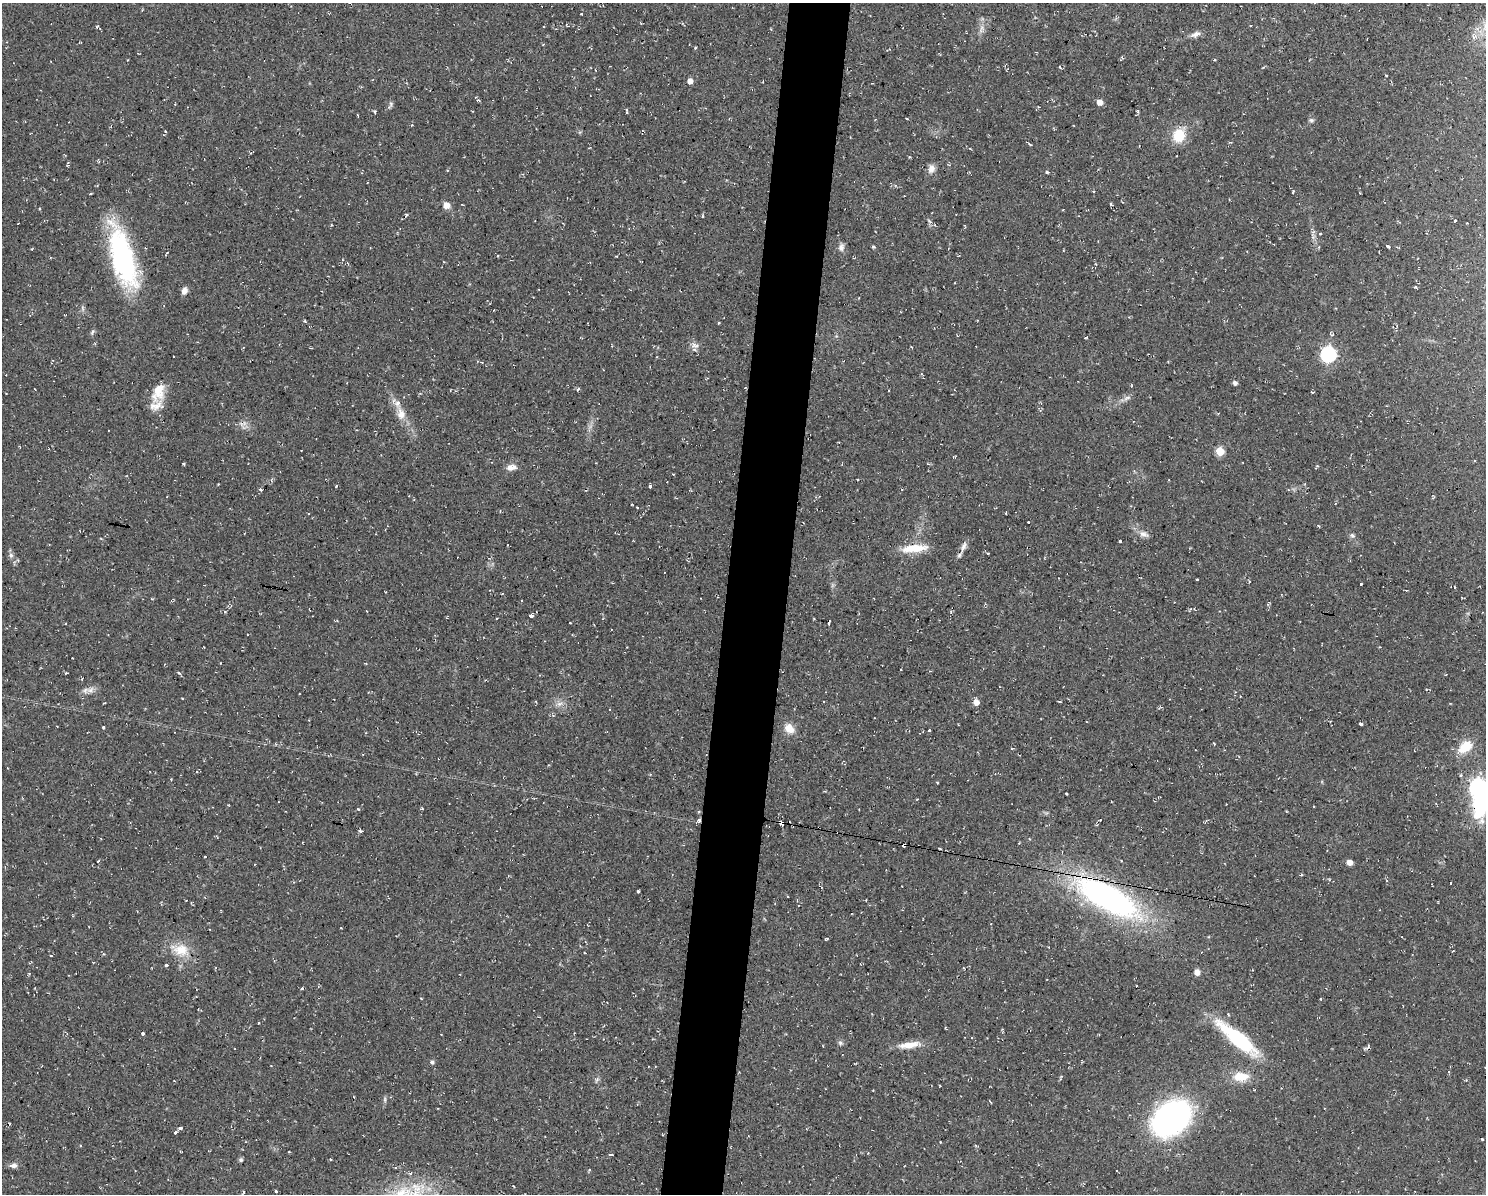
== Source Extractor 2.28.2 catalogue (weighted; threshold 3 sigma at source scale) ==
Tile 8 of 3 x 4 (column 2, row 3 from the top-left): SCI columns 1597-3080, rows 1193-2384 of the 4791 x 4769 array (HDU 1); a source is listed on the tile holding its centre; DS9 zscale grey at full resolution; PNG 1488 x 1196 px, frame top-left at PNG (2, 3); no overlay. Shown black and unused: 4% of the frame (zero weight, under 2 of 3 exposures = <1% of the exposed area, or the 3 px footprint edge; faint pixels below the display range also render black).
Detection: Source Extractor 2.28.2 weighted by HDU 2 'WHT'; one run over the whole footprint, this tile lists its part. Background 0.0769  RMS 0.0099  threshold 0.0448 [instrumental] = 3 sigma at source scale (4.5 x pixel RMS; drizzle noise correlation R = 1.50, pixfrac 1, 0.05/0.05 arcsec/px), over >= 5 px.
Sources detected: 137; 1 inside a brighter object's white glare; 10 cosmic-ray / hot-pixel residue — not listed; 4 inside a brighter listed object's ellipse — not listed separately; the other 122 listed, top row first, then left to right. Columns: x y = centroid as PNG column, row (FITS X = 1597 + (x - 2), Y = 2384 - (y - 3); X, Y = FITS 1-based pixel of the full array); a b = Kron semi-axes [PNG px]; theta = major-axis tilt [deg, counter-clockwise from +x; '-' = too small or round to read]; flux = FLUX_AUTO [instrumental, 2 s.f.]
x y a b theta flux
581 14 2 2 - 0.86
567 25 5 2 - 0.59
97 26 5 3 - 0.97
981 29 13 4 74 4.2
1195 34 13 7 19 4.7
1474 37 10 5 44 3.9
695 48 3 3 - 0.94
1122 57 5 4 - 1.3
1060 67 5 3 - 0.85
1386 75 3 2 - 1
690 81 5 4 - 7.6
1100 102 5 4 - 8.7
390 105 11 4 70 2.1
907 119 3 2 - 2.9
1311 120 7 5 -1 1.9
1179 135 17 14 75 22
931 169 11 9 79 5.6
1047 172 3 3 - 1.8
91 193 4 3 - 0.84
1111 204 3 3 - 1.2
446 205 8 7 - 6
406 215 4 3 - 1.4
1455 221 3 3 - 1.9
331 225 3 3 - 0.9
1320 234 3 3 - 2.1
1387 246 3 3 - 7.1
841 247 10 7 87 4.1
873 247 5 3 - 1.3
1398 247 5 3 - 0.9
32 249 4 3 - 0.76
167 252 3 3 - 1.2
498 256 3 2 - 0.66
616 256 2 2 - 0.74
123 257 68 23 -74 150
184 291 9 7 65 4.3
718 323 4 2 - 0.77
1331 334 6 4 -39 1.4
1328 354 7 6 - 250
1235 383 4 4 - 3.5
578 389 5 3 - 1.2
158 392 27 14 70 19
1312 392 3 2 - 2.8
1127 398 12 5 18 3.5
401 414 17 11 -77 11
1220 451 5 5 - 39
183 464 4 3 - 1
511 467 12 6 4 6.3
857 479 3 3 - 1.6
336 486 5 2 - 0.82
650 486 3 3 - 7.9
260 489 4 3 - 2.1
902 489 4 3 - 0.75
637 507 3 2 - 0.7
1006 513 3 2 - 0.62
1028 522 3 3 - 1.6
1144 534 13 7 -17 4.8
1352 535 8 5 -40 2.2
1120 541 3 3 - 3.9
964 546 15 7 68 4.9
914 548 33 9 6 22
11 555 7 5 -46 2.4
1249 581 4 2 - 0.84
1361 584 3 3 - 2
1454 587 3 2 - 0.77
531 616 4 3 - 5.5
829 621 4 3 - 14
178 672 4 3 - 2.4
90 690 11 7 36 5.2
976 702 5 5 - 9.5
1059 702 3 2 - 1.2
559 704 9 6 18 4
1361 724 3 3 - 23
104 727 3 3 - 2.6
789 729 11 9 -45 12
929 731 3 2 - 1.8
1214 744 3 3 - 0.95
1465 747 17 10 36 21
937 782 4 2 - 0.76
1477 787 7 7 - 290
1066 794 3 2 - 1.2
358 809 4 3 - 1.1
699 820 6 5 - 2.2
1100 820 3 3 - 2.2
781 822 4 3 - 35
1205 822 5 3 - 1
360 831 5 4 - 1.5
904 845 4 3 - 9.7
1349 862 5 4 - 7.8
1450 883 3 3 - 2.9
638 891 3 3 - 1.4
1107 897 76 26 -29 270
181 950 24 16 -9 20
51 956 3 2 - 0.62
167 965 3 3 - 5.2
964 968 4 2 - 0.75
1197 972 5 4 - 8.2
302 989 3 3 - 3.3
1321 999 3 2 - 1.9
946 1028 6 2 -44 0.8
143 1033 3 3 - 4
1238 1038 50 13 -40 78
840 1043 7 5 -45 2.1
909 1045 31 8 7 13
1367 1047 9 4 34 2.2
432 1062 6 5 - 1.7
1240 1077 22 12 -1 17
873 1090 3 2 - 0.61
385 1099 8 4 89 1.8
990 1101 4 2 - 1
1171 1118 32 23 40 300
180 1128 4 3 - 2.5
176 1132 3 3 - 4.2
1482 1139 3 3 - 0.88
976 1146 4 3 - 0.94
289 1152 3 2 - 0.75
610 1154 4 3 - 1.4
241 1160 5 5 - 1.8
14 1165 8 6 8 3.9
589 1170 4 3 - 0.81
410 1173 4 3 - 1.6
275 1191 3 3 - 11
244 1192 5 3 - 0.95
Overlapping masked pixels (flux is a lower limit): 5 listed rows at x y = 123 257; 699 820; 781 822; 904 845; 1107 897
Isophote crosses this tile's border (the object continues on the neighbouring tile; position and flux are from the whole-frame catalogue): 1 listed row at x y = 1477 787
Unlisted compact peaks at least as high as the median listed source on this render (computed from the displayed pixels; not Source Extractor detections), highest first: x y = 694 345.